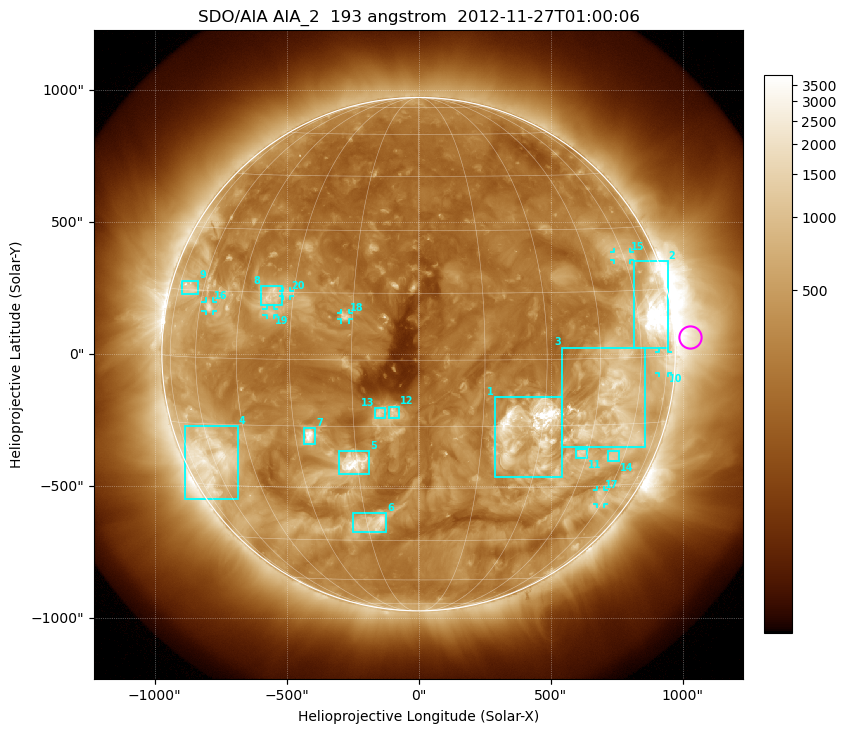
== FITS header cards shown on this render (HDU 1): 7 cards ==
TELESCOP= 'SDO/AIA'
INSTRUME= 'AIA_2'
WAVELNTH=                  193
WAVEUNIT= 'angstrom'
DATE-OBS= '2012-11-27T01:00:06.84'
CTYPE1  = 'HPLN-TAN'
CTYPE2  = 'HPLT-TAN'

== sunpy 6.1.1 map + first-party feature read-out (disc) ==
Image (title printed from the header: SDO/AIA AIA_2  193 angstrom  2012-11-27T01:00:06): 1024 x 1024 px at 2.4 arcsec/px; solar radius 973 arcsec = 405 px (full disc in frame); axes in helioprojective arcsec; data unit not stated in the header (colour bar unlabelled)
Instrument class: DISC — disc imager (sunpy class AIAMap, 193 A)
Bright regions (active regions / flare kernels): reference = the median radial profile (limb darkening/brightening removed); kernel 9 px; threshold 5 sigma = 694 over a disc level ~273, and >= 1.15x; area >= 12 px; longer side >= 10 px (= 24 arcsec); searched inside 0.97 R_sun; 20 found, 20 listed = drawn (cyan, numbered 1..; 7 of them under ~33 arcsec drawn as corner ticks so the feature stays visible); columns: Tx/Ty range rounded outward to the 5 arcsec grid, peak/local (2 s.f.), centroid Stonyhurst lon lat
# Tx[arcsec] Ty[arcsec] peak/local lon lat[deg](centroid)
1 285..545 -465..-160 24 +27 -16
2 815..945 20..355 19 +67 +9
3 545..860 -350..25 6.9 +50 -11
4 -885..-685 -550..-270 7.7 -61 -23
5 -300..-185 -455..-365 14 -16 -24
6 -250..-120 -675..-600 8.6 -13 -40
7 -435..-390 -340..-280 13 -26 -17
8 -595..-515 185..260 5.7 -36 +14
9 -895..-835 225..280 4.4 -68 +16
10 910..945 -70..10 4.1 +73 -1
11 595..640 -395..-355 6.1 +43 -22
12 -110..-75 -245..-200 5.9 -6 -12
13 -165..-125 -245..-205 5.4 -9 -12
14 715..760 -405..-365 3.7 +55 -23
15 740..805 355..390 3.9 +60 +23
16 -810..-780 160..200 5 -56 +11
17 675..700 -570..-515 3.7 +57 -33
18 -295..-265 130..155 5.6 -17 +10
19 -575..-545 145..175 3.9 -36 +11
20 -515..-485 220..240 3.9 -32 +15
Off-limb structures (1.02-1.3 R_sun): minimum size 162 px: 2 found; the strongest spans PA ~235..305 deg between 1.02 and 1.3 R_sun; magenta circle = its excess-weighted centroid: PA ~275 deg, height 1.06 R_sun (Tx ~1030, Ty ~65 arcsec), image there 4.3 x the reference